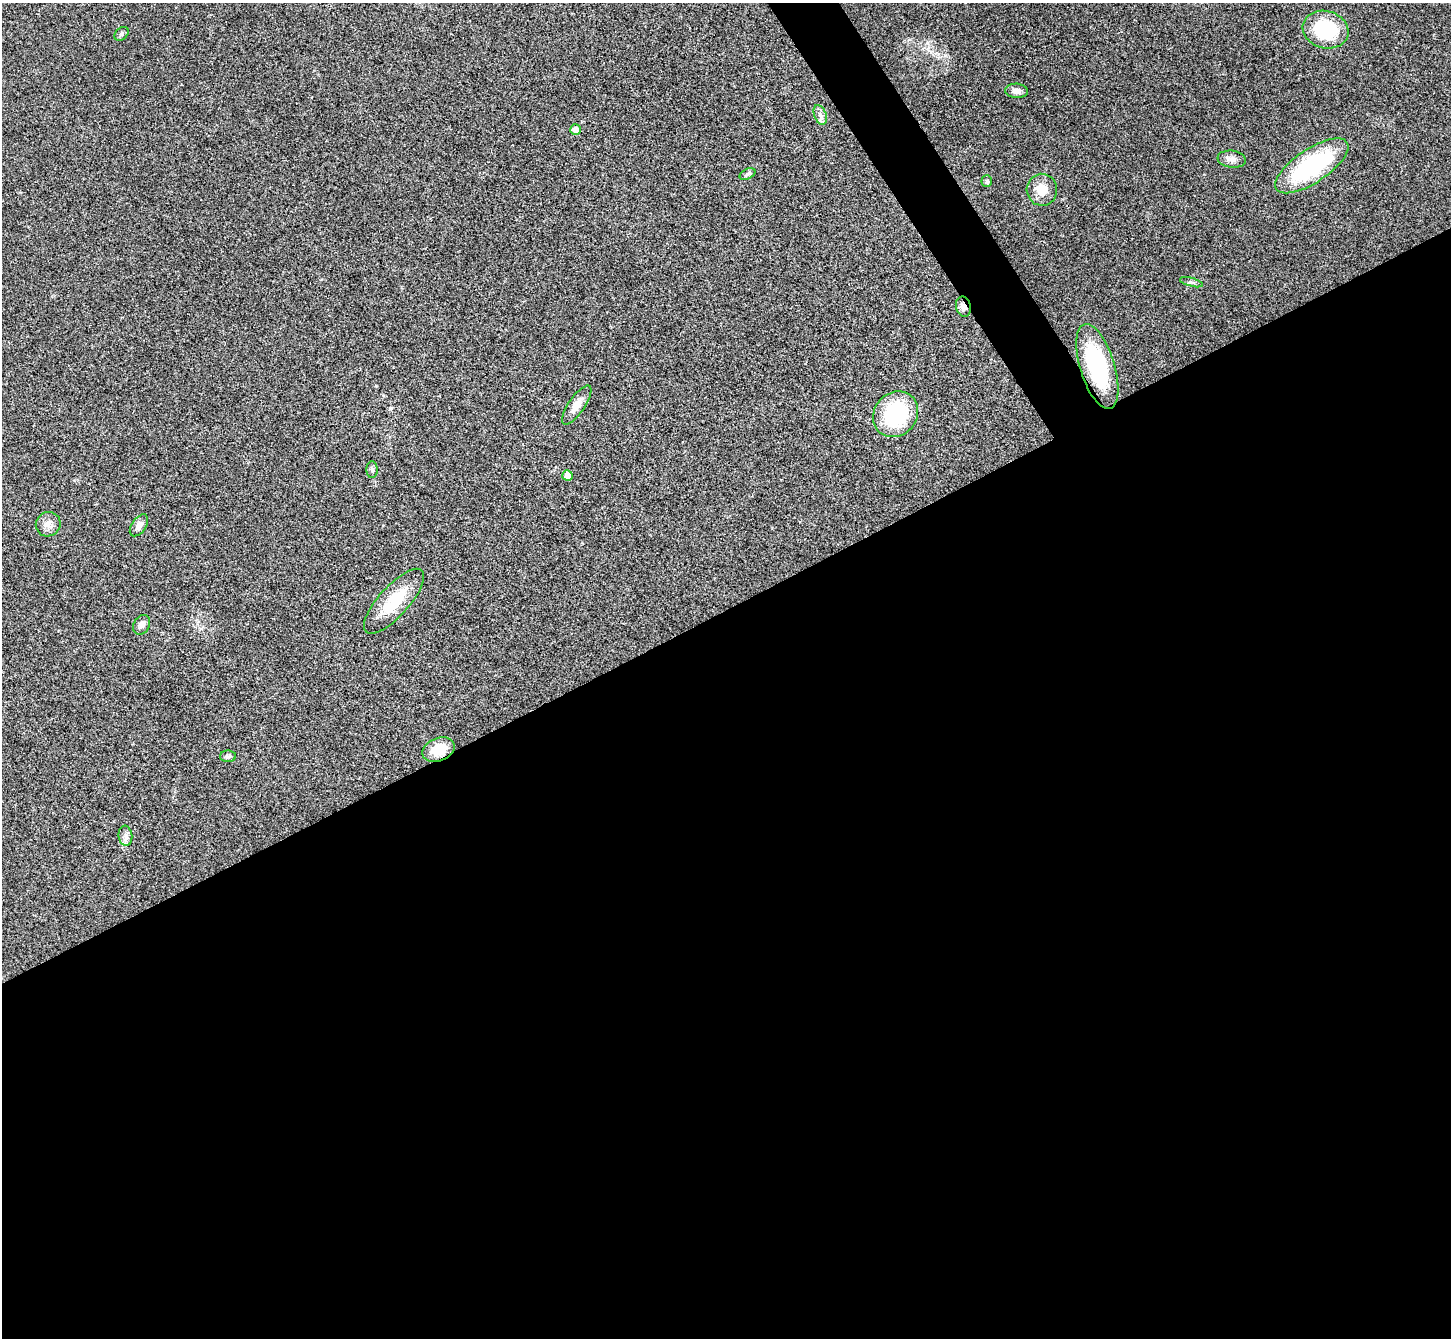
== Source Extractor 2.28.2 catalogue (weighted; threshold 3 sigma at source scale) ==
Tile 15 of 4 x 4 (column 3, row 4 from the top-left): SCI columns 2904-4352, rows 295-1630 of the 5803 x 5795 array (HDU 1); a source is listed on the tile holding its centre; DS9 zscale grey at full resolution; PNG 1453 x 1340 px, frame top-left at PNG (2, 3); each listed source drawn as its Kron ellipse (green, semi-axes under 4 px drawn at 4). Shown black and unused: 56% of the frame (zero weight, under 3 of 4 exposures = <1% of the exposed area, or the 3 px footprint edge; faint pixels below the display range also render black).
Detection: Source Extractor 2.28.2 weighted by HDU 2 'WHT'; one run over the whole footprint, this tile lists its part. Background 0.0214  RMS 0.0045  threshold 0.0201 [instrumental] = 3 sigma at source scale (4.5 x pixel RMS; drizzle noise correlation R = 1.50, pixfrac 1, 0.05/0.05 arcsec/px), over >= 5 px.
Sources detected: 25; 1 inside a brighter listed object's ellipse — not listed separately; the other 24 listed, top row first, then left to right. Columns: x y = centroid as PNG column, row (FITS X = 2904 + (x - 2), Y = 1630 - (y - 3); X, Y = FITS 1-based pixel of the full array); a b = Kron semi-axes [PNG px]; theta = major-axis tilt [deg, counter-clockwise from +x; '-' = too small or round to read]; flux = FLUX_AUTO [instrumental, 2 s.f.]
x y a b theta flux
1326 30 23 18 -16 28
122 34 8 5 43 0.99
1017 91 11 7 -4 2.5
820 115 10 6 -70 1.8
576 130 5 5 - 2.3
1232 159 14 8 -8 2.6
1312 166 42 17 34 48
747 174 8 5 27 0.99
987 181 6 5 - 0.68
1042 190 16 15 - 6.6
1191 282 12 4 -15 1.1
963 307 10 7 -78 2.2
1097 366 44 17 -73 45
577 405 23 8 56 4.8
896 414 24 21 48 34
372 470 8 5 -89 1.1
567 476 5 5 - 3.2
48 524 12 12 - 3.2
139 525 12 7 55 2.5
394 601 42 15 48 16
142 625 10 8 59 2.5
438 750 17 11 23 9.4
228 756 8 5 -1 1.1
125 836 10 7 -83 1.7
Overlapping masked pixels (flux is a lower limit): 3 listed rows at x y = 963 307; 1097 366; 438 750